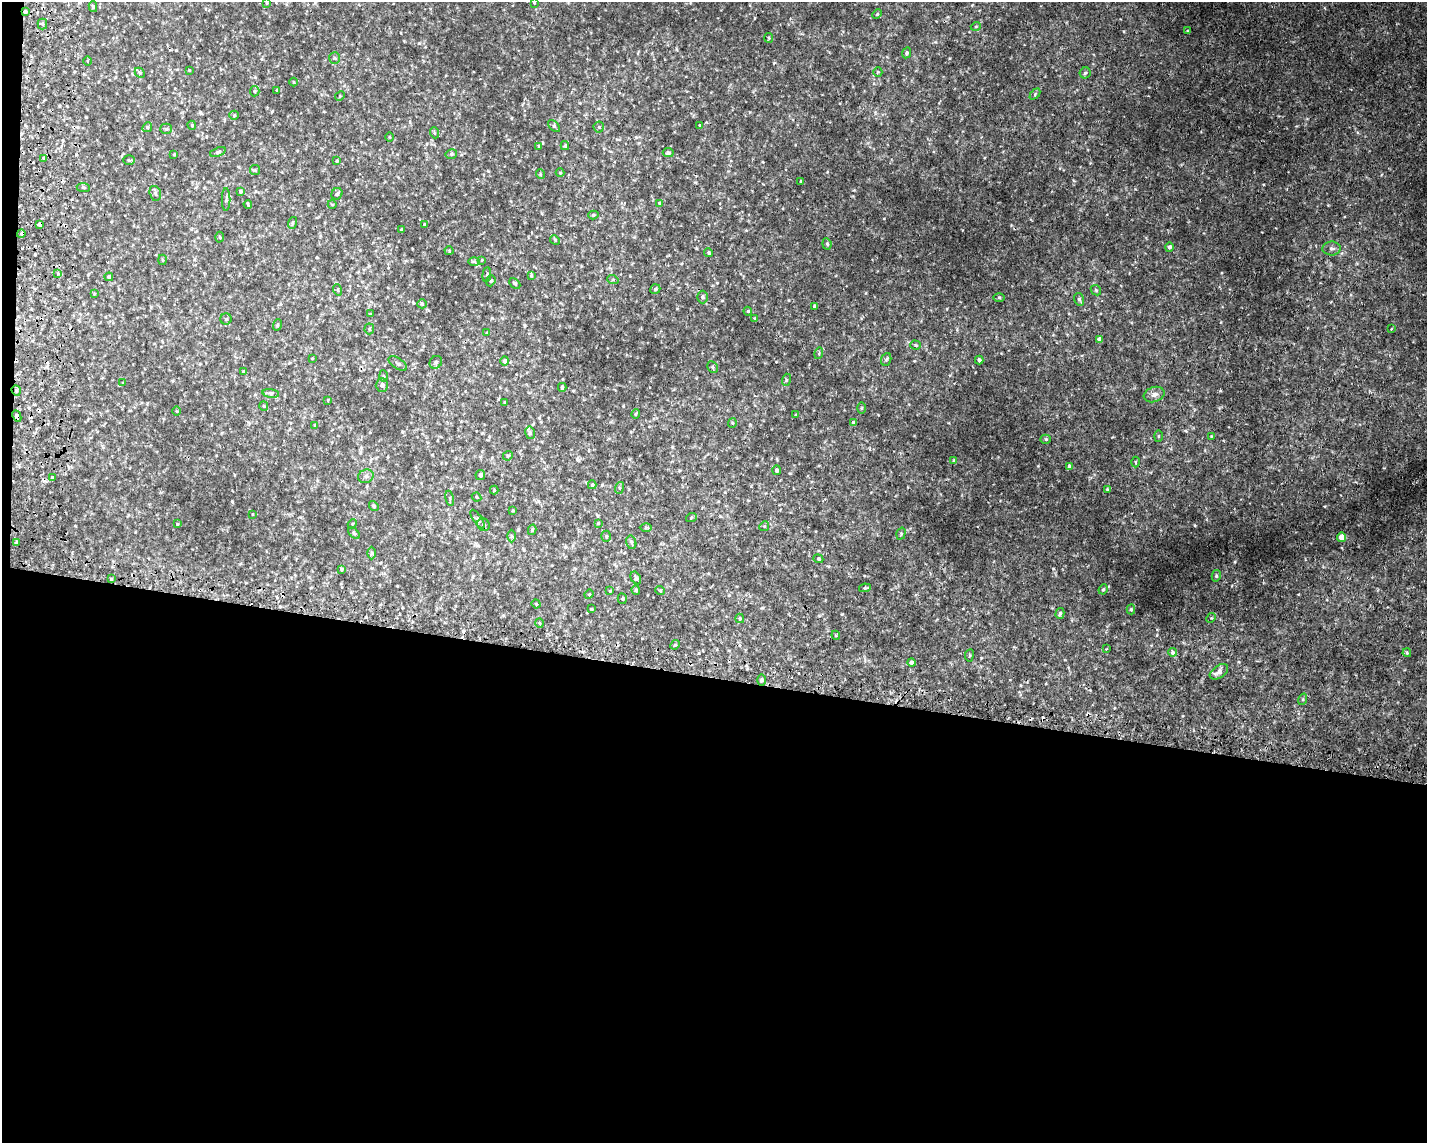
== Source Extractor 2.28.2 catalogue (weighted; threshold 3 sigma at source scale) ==
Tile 10 of 3 x 4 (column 1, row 4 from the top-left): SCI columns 279-1703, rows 30-1170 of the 4722 x 4622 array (HDU 1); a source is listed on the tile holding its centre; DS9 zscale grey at full resolution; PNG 1429 x 1145 px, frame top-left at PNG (2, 2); each listed source drawn as its Kron ellipse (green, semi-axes under 4 px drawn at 4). Shown black and unused: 41% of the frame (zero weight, under 2 of 3 exposures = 4% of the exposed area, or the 3 px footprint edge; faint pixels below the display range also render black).
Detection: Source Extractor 2.28.2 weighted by HDU 2 'WHT'; one run over the whole footprint, this tile lists its part. Background 0.00605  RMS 0.0038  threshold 0.0169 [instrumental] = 3 sigma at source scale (4.5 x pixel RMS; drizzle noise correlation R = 1.50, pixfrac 1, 0.05/0.05 arcsec/px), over >= 5 px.
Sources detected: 196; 7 cosmic-ray / hot-pixel residue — neither listed nor drawn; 1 inside a brighter listed object's ellipse — not listed separately; the other 188 listed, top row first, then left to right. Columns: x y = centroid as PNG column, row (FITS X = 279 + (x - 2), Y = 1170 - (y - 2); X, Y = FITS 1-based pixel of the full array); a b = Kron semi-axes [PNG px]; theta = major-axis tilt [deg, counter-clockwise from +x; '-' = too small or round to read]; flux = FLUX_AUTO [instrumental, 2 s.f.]
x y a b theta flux
267 3 3 2 - 0.32
534 3 3 2 - 0.26
93 7 5 4 - 0.53
25 11 4 4 - 1
877 14 5 3 - 0.33
42 24 5 5 - 0.63
976 26 5 3 - 0.32
1187 31 3 3 - 0.31
769 38 5 4 - 0.43
906 53 6 4 64 0.59
335 58 6 5 - 0.7
87 61 5 3 - 0.36
189 70 3 2 - 0.26
878 72 5 4 - 0.38
140 73 6 4 -44 0.48
1085 73 5 5 - 0.76
293 82 4 3 - 0.25
277 90 3 3 - 0.32
255 91 5 4 - 0.52
1035 94 6 4 47 0.49
340 96 5 4 - 0.37
234 115 5 4 - 0.42
192 125 4 3 - 0.38
700 125 3 3 - 0.32
554 126 7 4 -46 0.58
147 127 5 4 - 0.44
599 127 5 5 - 0.53
166 129 5 5 - 0.63
435 133 5 3 - 0.37
389 137 5 3 - 0.31
539 146 3 3 - 0.39
565 146 4 4 - 0.43
218 152 8 4 19 0.69
668 153 5 4 - 0.63
451 154 6 4 14 0.63
174 155 4 3 - 0.28
44 158 3 3 - 0.53
129 160 6 4 -1 0.48
337 161 4 3 - 0.37
255 170 5 5 - 0.46
560 173 4 4 - 0.39
540 174 5 3 - 0.32
800 181 3 2 - 0.25
83 187 6 4 -7 0.51
240 191 4 3 - 0.64
155 193 8 5 -73 0.75
337 194 6 5 - 0.65
226 200 11 2 90 0.58
659 203 4 3 - 0.35
332 204 4 3 - 0.26
248 205 4 3 - 0.4
593 215 5 4 - 0.54
292 223 6 3 71 0.46
40 224 4 3 - 1.8
425 224 4 3 - 0.31
401 229 3 3 - 0.39
21 234 4 3 - 2.9
220 237 5 3 - 0.37
555 240 5 4 - 0.4
827 244 5 4 - 0.55
1169 247 4 4 - 0.9
1332 248 9 7 -1 1.3
449 251 4 4 - 0.35
708 253 4 4 - 0.48
162 260 5 3 - 0.34
482 260 4 3 - 0.26
474 262 6 4 -1 0.48
57 273 4 4 - 1.3
487 275 7 3 85 0.39
531 275 4 3 - 0.45
109 277 4 4 - 1.1
613 280 6 4 -19 0.41
491 281 5 4 - 0.5
515 283 6 4 -44 0.66
655 289 5 4 - 0.64
338 290 5 3 - 0.33
1096 290 6 4 -45 0.47
94 294 4 3 - 0.29
702 297 6 5 - 0.89
999 297 5 3 - 0.39
1079 299 6 5 - 0.71
422 304 5 4 - 0.46
814 306 3 3 - 0.42
748 311 4 4 - 0.37
370 314 3 3 - 0.24
226 319 5 5 - 0.57
755 319 4 3 - 0.45
277 325 6 3 71 0.35
369 329 5 5 - 0.51
1391 329 4 2 - 0.23
487 333 4 3 - 0.4
1099 339 4 4 - 1.4
915 345 5 4 - 0.42
819 353 6 3 74 0.39
312 358 3 2 - 0.23
886 359 6 5 - 0.61
979 360 4 3 - 0.64
505 361 5 4 - 0.92
436 362 7 6 - 0.85
398 364 10 5 -34 0.84
713 367 6 5 - 0.62
244 372 4 4 - 0.49
383 376 6 4 -88 0.53
786 380 6 4 73 0.47
123 383 4 4 - 0.28
382 385 7 6 - 1.1
562 387 4 3 - 0.62
16 391 5 4 - 0.58
271 393 8 4 -8 0.73
1154 395 11 7 18 1.7
328 400 4 2 - 0.25
505 402 4 3 - 0.31
264 406 5 4 - 0.43
861 408 6 4 89 0.46
176 411 5 3 - 0.35
636 414 5 3 - 0.38
796 415 3 3 - 0.33
17 416 6 4 -64 0.85
732 423 4 4 - 0.39
854 423 4 3 - 0.77
315 425 4 4 - 0.29
530 433 6 5 - 0.67
1158 436 6 4 88 0.41
1211 436 4 2 - 0.24
1046 439 5 4 - 0.53
508 456 5 4 - 0.48
954 460 4 3 - 0.42
1135 462 5 3 - 0.34
1069 466 4 3 - 0.62
776 470 5 4 - 0.93
480 475 5 4 - 1.1
366 476 8 6 26 1.3
52 477 3 3 - 1
592 485 4 4 - 0.44
619 488 6 4 72 0.46
1107 489 4 3 - 0.34
494 490 4 4 - 0.3
476 497 5 3 - 0.43
450 498 7 3 -78 0.43
374 506 5 4 - 0.63
513 510 4 3 - 0.29
252 514 3 2 - 0.25
691 518 5 3 - 0.35
478 519 11 4 -55 0.73
598 523 4 3 - 0.36
177 524 3 2 - 0.28
352 524 5 3 - 0.35
483 525 6 6 - 0.96
764 526 5 4 - 0.5
646 527 6 4 0 0.5
532 530 5 4 - 0.58
354 533 7 4 -46 0.55
901 534 6 4 72 0.48
512 536 6 4 -90 0.51
606 536 5 4 - 0.53
1341 537 4 4 - 4.6
631 542 7 5 -75 0.78
16 543 4 4 - 0.92
372 553 6 4 89 0.51
818 559 5 4 - 0.45
341 569 4 3 - 0.53
1216 576 5 4 - 0.58
636 578 7 4 -62 0.58
111 579 4 3 - 0.37
865 588 6 4 10 0.55
1103 589 5 4 - 0.42
636 590 5 4 - 0.67
660 590 5 3 - 0.33
610 591 3 2 - 0.34
589 594 5 4 - 0.37
622 599 5 4 - 0.54
536 604 4 4 - 0.37
592 609 4 3 - 0.38
1131 609 5 4 - 0.58
1060 613 5 4 - 0.68
740 618 5 3 - 0.42
1211 618 5 4 - 0.39
540 623 4 3 - 0.29
836 635 4 4 - 0.37
675 645 5 4 - 0.4
1106 649 4 3 - 0.24
1173 652 4 4 - 1.8
1407 653 4 3 - 0.46
969 655 6 3 82 0.42
911 663 4 4 - 0.89
1219 672 10 6 36 2.3
761 680 6 4 89 0.46
1303 699 6 4 73 0.45
Overlapping masked pixels (flux is a lower limit): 5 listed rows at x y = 25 11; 40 224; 21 234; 16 391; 17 416
Unlisted compact peaks at least as high as the median listed source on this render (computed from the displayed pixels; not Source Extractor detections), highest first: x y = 1325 506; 1220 391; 842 614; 1038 466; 1195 525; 884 218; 1221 322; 1234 561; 1124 31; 1221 273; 1053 569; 419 43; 1381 175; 1328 205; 827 172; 1135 189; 854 190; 947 309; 1186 431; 774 63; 1298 594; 232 501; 935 42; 1239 662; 776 362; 950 58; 981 658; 950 375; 962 230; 676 49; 672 447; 878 415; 866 293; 1219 408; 1296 126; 908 342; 717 283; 272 111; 1112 437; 763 162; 488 171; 1307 119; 1384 468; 1351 295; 1157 635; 1090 163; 750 112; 777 459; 1020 685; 1183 716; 789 300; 729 595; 402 432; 1151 645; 577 459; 1232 586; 1053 335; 503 615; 699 653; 715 309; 819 616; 482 433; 511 118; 638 52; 1073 180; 1276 228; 428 310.